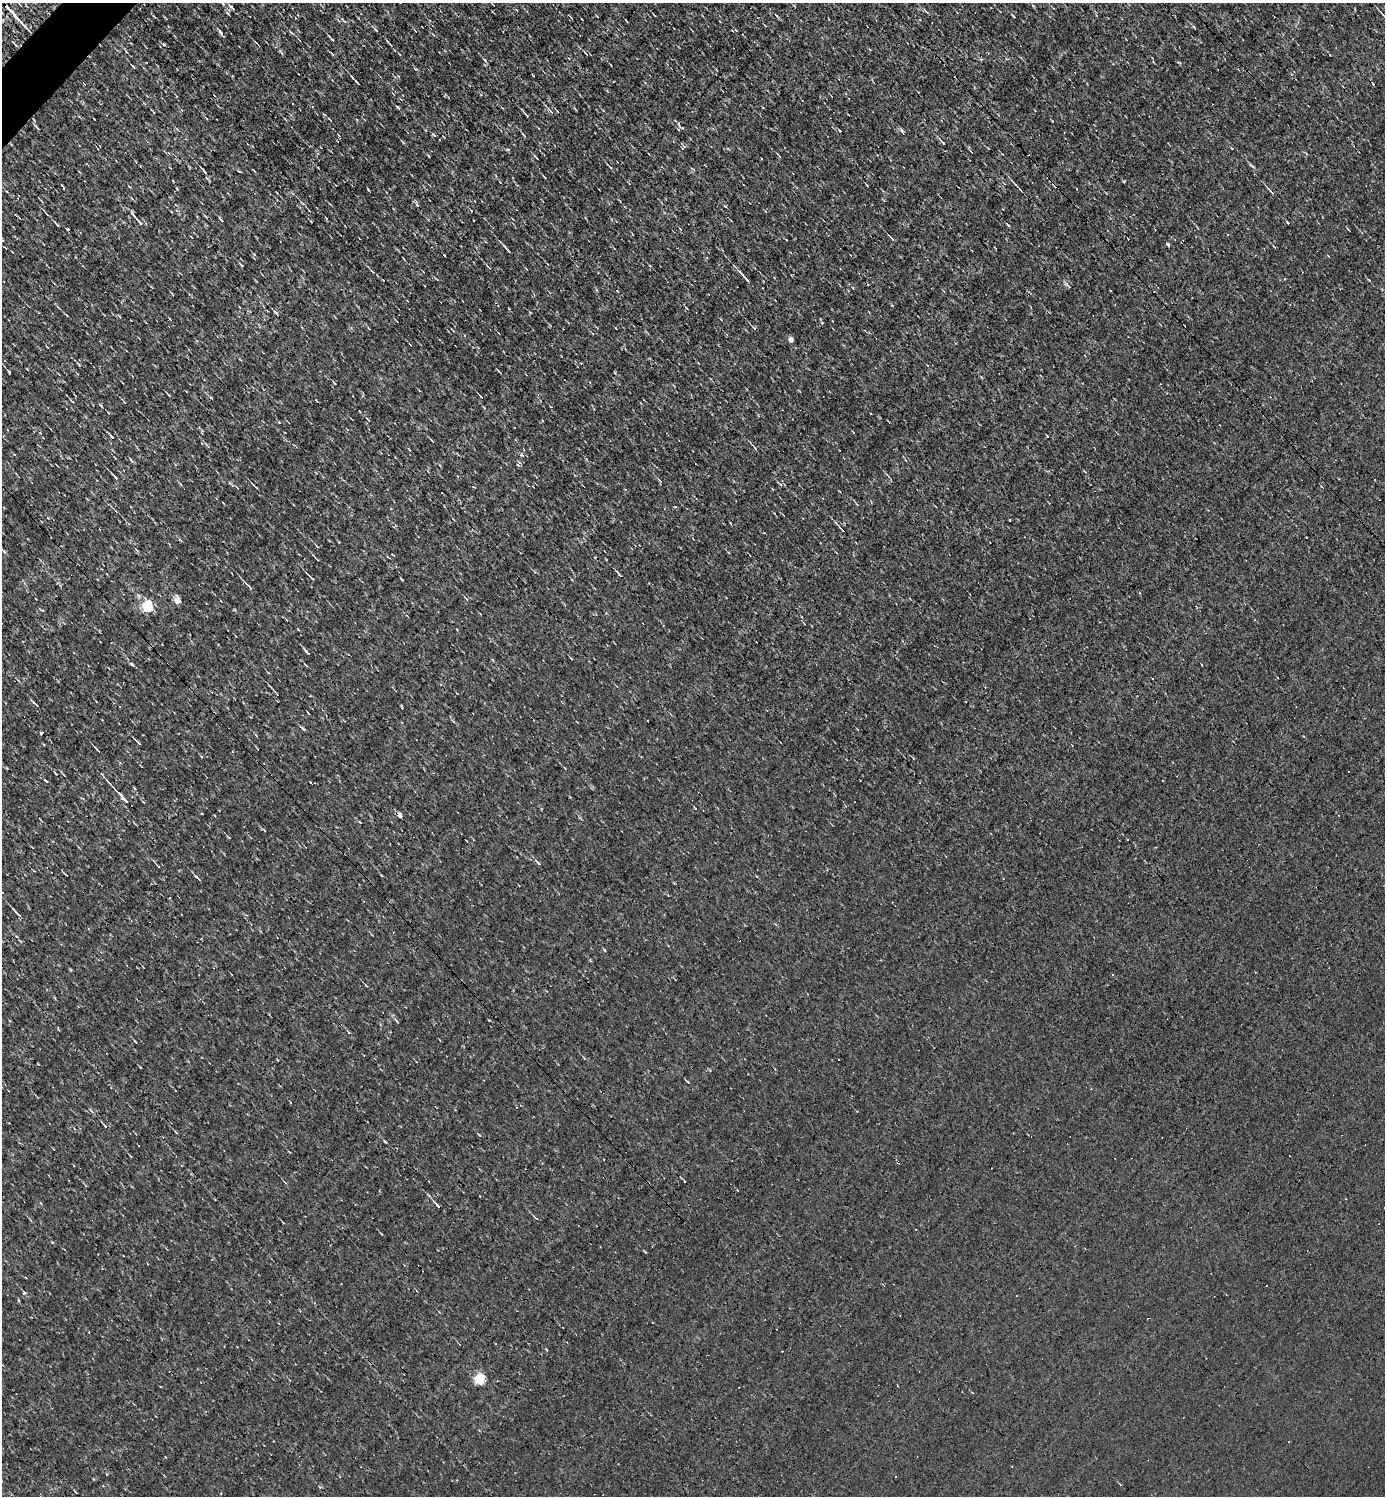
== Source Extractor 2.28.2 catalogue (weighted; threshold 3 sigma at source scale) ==
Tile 11 of 4 x 4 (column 3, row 3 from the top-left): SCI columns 2917-4299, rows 1495-2988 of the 5977 x 5977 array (HDU 1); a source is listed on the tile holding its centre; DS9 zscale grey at full resolution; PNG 1387 x 1498 px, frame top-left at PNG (2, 3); no overlay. Shown black and unused: <1% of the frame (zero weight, under 3 of 4 exposures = <1% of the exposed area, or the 3 px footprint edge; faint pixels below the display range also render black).
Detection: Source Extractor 2.28.2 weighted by HDU 2 'WHT'; one run over the whole footprint, this tile lists its part. Background 0.00339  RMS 0.042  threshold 0.191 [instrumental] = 3 sigma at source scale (4.5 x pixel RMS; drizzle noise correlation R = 1.50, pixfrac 1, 0.05/0.05 arcsec/px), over >= 5 px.
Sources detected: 149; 46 cosmic-ray / hot-pixel residue — not listed; the other 103 listed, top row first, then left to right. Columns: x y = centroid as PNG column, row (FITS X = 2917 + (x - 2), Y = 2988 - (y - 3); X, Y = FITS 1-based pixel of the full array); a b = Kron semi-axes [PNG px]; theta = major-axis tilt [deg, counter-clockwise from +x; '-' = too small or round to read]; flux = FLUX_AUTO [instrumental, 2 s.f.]
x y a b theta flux
222 3 13 4 -48 13
9 9 31 3 -47 46
927 12 9 2 -40 5.9
1383 14 8 2 -51 5.4
1013 16 3 2 - 3.9
376 30 7 3 -53 6.7
221 32 8 4 -52 8.7
332 39 10 2 -45 6.5
14 43 7 2 -49 4.7
164 45 4 3 - 5.8
586 53 5 3 - 3.5
133 67 4 2 - 4.3
357 82 8 3 -47 8.1
551 111 12 3 -45 9.6
527 116 4 3 - 14
37 128 7 2 -46 4.8
840 131 3 2 - 11
434 135 6 3 -38 7.5
524 136 5 3 - 4.6
943 143 3 3 - 42
536 157 5 2 - 4.2
205 172 8 3 -43 14
867 185 4 2 - 3.3
368 190 4 2 - 3.5
1271 192 8 2 -50 6.2
302 203 6 3 -52 5.3
471 210 3 3 - 6.9
47 214 7 2 -45 4
221 219 7 2 -51 5
140 222 11 4 -45 12
57 225 4 2 - 6.3
1228 234 3 3 - 4.7
892 238 7 3 -51 6.1
1168 244 4 3 - 32
507 250 13 3 -49 12
241 265 5 3 - 4.4
372 271 8 3 -45 6.2
745 277 19 3 -47 22
1290 305 4 3 - 2.8
66 315 6 2 -45 3.7
754 328 5 3 - 5.1
791 340 4 4 - 26
47 347 3 2 - 2.8
927 365 4 3 - 7.8
9 372 4 2 - 4.2
169 395 5 3 - 4.8
481 397 5 2 - 4.2
368 420 7 2 -50 3.6
1047 436 3 3 - 4.7
111 437 8 2 -50 6.9
755 448 5 3 - 4.8
115 477 9 3 -47 8.1
1339 479 2 2 - 2.8
660 481 6 3 -70 4.4
1049 503 2 2 - 2.2
676 507 4 3 - 3.8
1009 520 3 2 - 7.9
137 550 6 3 -39 5
5 552 4 3 - 8.6
619 575 9 3 -45 7.1
311 578 6 2 -41 5.9
401 579 3 2 - 3.9
250 587 11 3 -49 13
177 601 5 5 - 57
148 607 5 5 - 450
1197 607 4 3 - 4.2
1100 622 3 2 - 2.6
307 652 9 2 -46 7.7
131 664 7 3 -35 5.5
306 665 6 2 -46 4
1152 678 2 2 - 2.7
402 708 4 3 - 3.3
302 728 8 3 -45 6.9
138 743 6 3 -49 5.8
97 749 10 2 -47 5.5
202 757 3 3 - 12
123 797 27 4 -47 35
399 815 4 4 - 32
1127 839 3 2 - 6.7
538 863 8 3 -48 6.5
757 876 3 3 - 13
198 878 9 2 -44 7.4
18 914 13 3 -48 14
605 950 4 3 - 6.4
1112 975 3 2 - 3.6
397 1022 8 3 -50 5.3
135 1041 6 2 -44 3.6
141 1068 3 2 - 5.6
290 1102 3 2 - 3.2
105 1126 5 3 - 5.9
898 1162 4 3 - 7.9
74 1165 2 2 - 3.6
438 1205 10 3 -41 14
536 1218 5 3 - 4.2
1267 1285 2 2 - 3.9
269 1301 3 3 - 4
900 1315 2 2 - 2.4
495 1344 2 2 - 3.7
480 1379 5 5 - 380
1289 1442 3 2 - 2.5
107 1474 3 3 - 5.3
340 1477 4 3 - 3.2
221 1493 3 2 - 4.9
Overlapping masked pixels (flux is a lower limit): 4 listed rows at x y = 205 172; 399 815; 898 1162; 438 1205
Isophote crosses this tile's border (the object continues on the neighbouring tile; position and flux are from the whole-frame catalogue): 1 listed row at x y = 222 3
Unlisted compact peaks at least as high as the median listed source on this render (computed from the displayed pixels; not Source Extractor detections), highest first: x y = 276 313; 901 130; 1008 225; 1251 165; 518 465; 138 595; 479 1135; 687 1081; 530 313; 79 365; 386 1142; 131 460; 45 780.